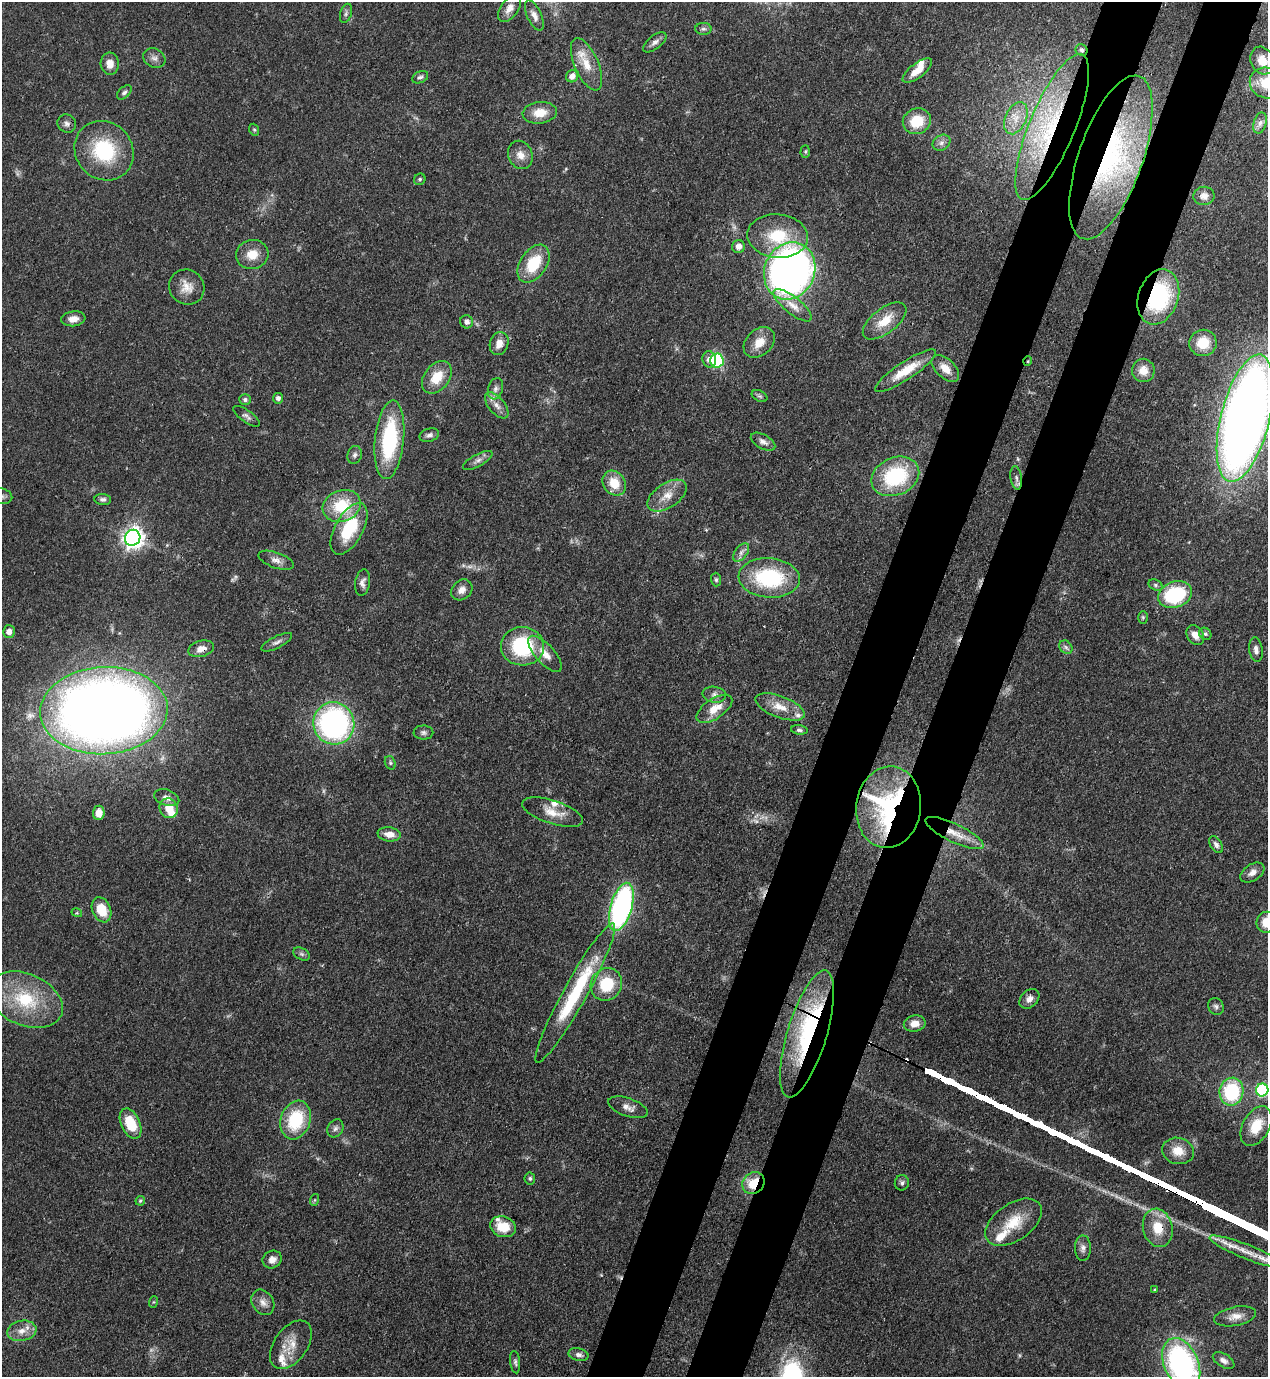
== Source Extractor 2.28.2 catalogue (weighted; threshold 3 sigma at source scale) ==
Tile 10 of 4 x 4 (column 2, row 3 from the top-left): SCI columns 1619-2884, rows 1416-2790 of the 5638 x 5579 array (HDU 1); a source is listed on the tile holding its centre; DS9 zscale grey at full resolution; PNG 1270 x 1379 px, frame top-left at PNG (2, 2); each listed source drawn as its Kron ellipse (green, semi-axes under 4 px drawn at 4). Shown black and unused: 9% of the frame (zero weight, under 3 of 4 exposures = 7% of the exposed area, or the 3 px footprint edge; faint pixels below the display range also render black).
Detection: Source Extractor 2.28.2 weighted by HDU 2 'WHT'; one run over the whole footprint, this tile lists its part. Background 0.0515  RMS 0.0033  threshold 0.015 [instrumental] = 3 sigma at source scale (4.5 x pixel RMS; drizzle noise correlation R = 1.50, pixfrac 1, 0.05/0.05 arcsec/px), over >= 5 px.
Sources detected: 160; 4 too faint to see at this stretch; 1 cosmic-ray / hot-pixel residue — neither listed nor drawn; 8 inside a brighter listed object's ellipse — not listed separately; the other 147 listed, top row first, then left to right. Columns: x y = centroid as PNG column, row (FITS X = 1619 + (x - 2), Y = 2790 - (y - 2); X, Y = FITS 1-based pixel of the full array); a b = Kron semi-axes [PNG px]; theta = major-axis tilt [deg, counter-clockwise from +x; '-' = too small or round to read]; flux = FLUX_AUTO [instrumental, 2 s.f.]
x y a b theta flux
509 8 15 9 54 2.6
346 13 10 5 74 0.89
534 16 16 7 -66 2.2
703 29 8 6 -1 0.89
655 42 14 6 38 1.5
1082 50 6 5 - 0.69
154 58 11 9 -30 1.7
1262 61 14 11 -63 4.4
110 64 11 9 -86 3.2
586 64 28 12 -66 6.8
917 71 17 7 37 4.7
572 76 6 6 - 2.3
420 77 8 5 25 0.9
1267 83 17 15 -22 7.8
124 92 9 5 44 0.85
540 113 17 10 6 5.7
1016 118 17 10 66 4.7
917 121 14 12 26 9.3
1260 123 11 6 74 1.5
67 124 9 9 - 1.5
1052 127 78 22 67 46
254 130 6 4 -68 0.48
941 143 9 7 33 1.4
104 151 31 28 -46 24
805 151 6 4 88 0.5
520 155 14 12 -68 3.2
1111 157 86 32 71 61
420 179 6 5 - 0.57
1204 196 10 9 - 2.1
778 236 30 22 -5 15
738 246 6 6 - 2
252 254 16 14 15 5.3
534 264 21 13 56 13
790 271 29 25 66 190
187 287 18 17 - 4.7
1158 297 28 20 71 36
793 305 23 8 -39 4.1
73 319 12 7 7 2.8
885 321 26 12 37 7
467 322 7 6 - 1.4
759 342 17 13 43 5.1
1203 343 14 13 - 7.5
499 344 12 9 70 3.1
709 359 8 7 - 2.2
717 360 7 6 - 26
1028 361 5 3 - 0.3
945 368 16 9 -43 3.9
1143 370 12 11 - 3.7
906 371 36 9 33 8.4
437 377 18 12 52 7.5
496 389 11 7 73 1.6
760 396 8 5 -26 0.74
278 398 5 5 - 1.2
245 399 6 5 - 0.82
497 405 15 8 -50 2.7
246 416 15 6 -35 1.3
1245 418 65 24 76 450
429 435 10 6 16 1.2
389 440 39 14 84 33
763 442 13 7 -30 1.7
355 455 9 7 72 1.2
478 460 16 6 29 1.7
895 476 25 18 24 28
1016 478 12 5 -82 1.2
614 483 13 10 -52 6.6
2 496 10 7 -14 1.6
667 496 22 12 34 5.1
103 499 8 5 -5 1.1
342 506 19 15 21 14
349 529 28 14 61 18
133 538 8 7 - 200
741 552 10 6 53 1.6
276 560 18 8 -20 2.4
769 578 30 19 -4 29
716 580 7 5 -89 0.61
363 582 13 7 82 1.7
1155 585 7 5 -28 0.78
462 590 12 9 43 2.3
1175 595 17 12 21 28
1143 617 6 4 -89 0.48
9 632 6 6 - 2
1205 634 6 5 - 0.72
1195 635 11 8 -57 2.7
277 642 17 6 27 1.4
522 646 21 19 -2 26
1066 647 7 6 - 0.94
201 649 13 8 15 2.9
1256 650 12 6 -81 1.6
545 654 23 9 -48 4.2
714 695 12 8 -9 1.6
780 707 26 10 -21 5.7
714 709 20 10 34 5.3
104 711 64 43 3 490
334 723 21 20 - 85
799 730 8 4 -6 0.75
423 732 10 7 -1 1.1
390 763 7 5 -70 0.63
167 798 13 8 -18 2
888 807 41 32 82 55
169 808 10 9 - 5.8
553 812 32 11 -18 6
99 813 7 6 - 2.8
954 833 32 9 -26 6.2
389 834 12 7 -7 3
1216 845 9 5 -57 1.1
1252 873 13 8 33 2.1
621 907 25 10 74 77
101 910 13 9 -68 7.5
77 913 5 3 - 0.35
1266 922 10 9 - 5.2
302 954 9 5 -27 0.82
606 984 17 15 56 12
575 993 79 11 61 30
1029 999 11 8 42 2.1
25 1000 39 25 -24 22
1216 1006 9 7 -60 0.98
915 1024 11 8 10 3
807 1034 66 20 73 47
1262 1090 6 6 - 34
1231 1092 14 12 80 25
628 1107 20 9 -19 2.6
296 1120 20 15 71 18
131 1124 16 9 -65 10
1256 1126 21 13 61 8.1
335 1128 9 7 60 1.2
1178 1151 16 13 -17 5.3
530 1178 6 5 - 0.6
753 1183 12 10 42 9.7
902 1183 7 7 - 0.98
314 1200 6 4 70 0.39
140 1201 5 4 - 0.46
1013 1222 32 18 34 10
503 1227 13 10 -19 6.8
1158 1228 19 14 -76 8.2
1083 1248 12 8 -88 1.6
1246 1251 39 7 -22 7.1
272 1259 10 8 27 2.2
1154 1290 4 3 - 0.32
153 1302 6 4 71 0.37
263 1302 13 10 -56 2.6
1235 1316 21 9 11 3.5
22 1331 15 10 11 3.5
291 1345 27 16 54 6.5
579 1355 10 6 -13 1.3
1224 1360 12 6 -30 1.7
515 1362 11 5 -83 0.86
1181 1364 27 17 -66 76
Overlapping masked pixels (flux is a lower limit): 12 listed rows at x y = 1082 50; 1052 127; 1111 157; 1158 297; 1028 361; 201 649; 334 723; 888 807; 954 833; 807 1034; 753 1183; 1158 1228
Isophote crosses this tile's border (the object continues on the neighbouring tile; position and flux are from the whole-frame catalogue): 6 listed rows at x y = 1267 83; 1245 418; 2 496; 1266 922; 1262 1090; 1181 1364